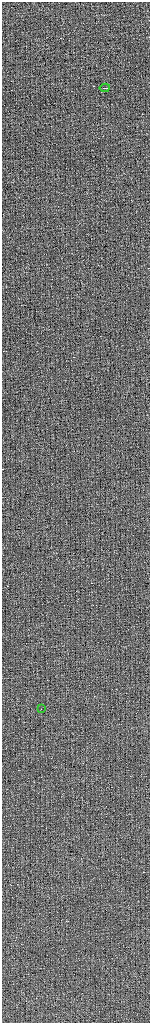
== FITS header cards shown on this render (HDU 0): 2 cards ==
NAXIS1  =                  296 / Axis length
NAXIS2  =                 2041 / Axis length

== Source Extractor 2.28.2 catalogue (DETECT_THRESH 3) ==
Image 296 x 2041 px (HDU 0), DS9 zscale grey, zoomed out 1/2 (1 PNG px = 2 x 2 image px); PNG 152 x 1025 px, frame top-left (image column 1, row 2041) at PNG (2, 2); each listed source drawn as its Kron ellipse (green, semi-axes under 4 px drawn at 4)
Background -0.838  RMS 2.4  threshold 7.21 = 3 sigma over >= 5 px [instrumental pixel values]
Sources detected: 4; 2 cannot appear on this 1/2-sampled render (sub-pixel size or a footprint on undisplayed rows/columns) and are neither listed nor drawn; the other 2 listed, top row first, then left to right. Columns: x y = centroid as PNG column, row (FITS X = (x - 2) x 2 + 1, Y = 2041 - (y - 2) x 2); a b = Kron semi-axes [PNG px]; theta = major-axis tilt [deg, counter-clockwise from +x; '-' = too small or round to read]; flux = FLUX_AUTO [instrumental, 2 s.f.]
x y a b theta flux
105 88 5 1 - 11000
41 709 2 1 - 1300
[2 sub-pixel or undisplayed-footprint detections neither listed nor drawn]